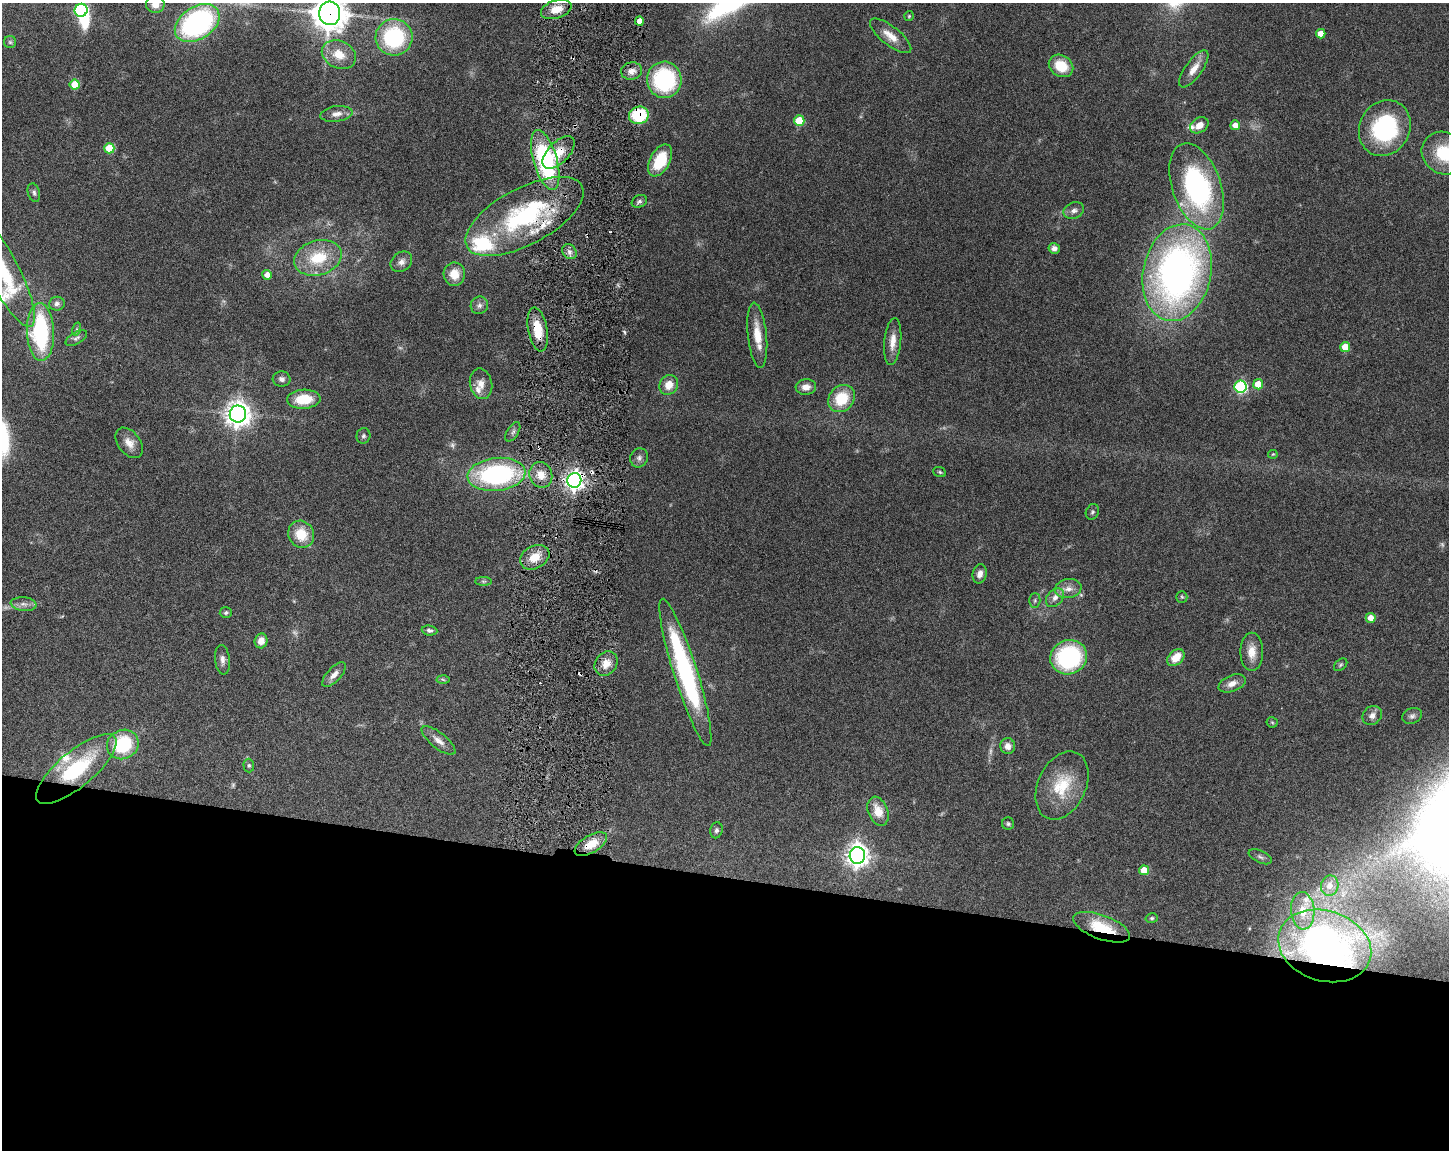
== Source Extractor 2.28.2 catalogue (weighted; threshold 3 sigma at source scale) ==
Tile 11 of 3 x 4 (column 2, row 4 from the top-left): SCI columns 1667-3113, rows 2-1149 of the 4668 x 4598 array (HDU 1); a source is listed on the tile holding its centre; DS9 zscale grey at full resolution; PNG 1451 x 1152 px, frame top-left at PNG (2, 3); each listed source drawn as its Kron ellipse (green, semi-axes under 4 px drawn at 4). Shown black and unused: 24% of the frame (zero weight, under 3 of 6 exposures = <1% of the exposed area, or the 3 px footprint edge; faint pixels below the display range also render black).
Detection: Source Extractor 2.28.2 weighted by HDU 2 'WHT'; one run over the whole footprint, this tile lists its part. Background 0.105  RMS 0.0046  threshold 0.0189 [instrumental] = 3 sigma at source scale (4.09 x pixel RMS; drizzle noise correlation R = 1.36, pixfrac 0.8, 0.05/0.05 arcsec/px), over >= 5 px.
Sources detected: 133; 6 too faint to see at this stretch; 3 inside a brighter object's white glare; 4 cosmic-ray / hot-pixel residue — neither listed nor drawn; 7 inside a brighter listed object's ellipse — not listed separately; the other 113 listed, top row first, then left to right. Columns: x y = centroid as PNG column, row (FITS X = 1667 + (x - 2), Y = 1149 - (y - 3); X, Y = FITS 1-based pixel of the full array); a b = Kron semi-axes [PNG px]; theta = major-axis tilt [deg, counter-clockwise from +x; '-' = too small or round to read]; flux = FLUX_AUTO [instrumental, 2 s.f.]
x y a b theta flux
155 4 9 9 - 4.6
556 9 16 9 18 6
81 10 6 6 - 73
330 13 11 10 - 680
909 16 5 5 - 0.54
639 21 4 4 - 3.4
197 23 24 16 33 91
1321 34 5 4 - 4.6
891 36 25 9 -38 5.9
394 37 18 18 - 39
10 42 6 6 - 0.85
339 55 18 13 -25 8.1
1061 66 13 10 -33 11
1194 69 22 8 54 4.7
631 71 11 8 9 2.8
664 80 18 17 - 45
75 85 5 5 - 11
336 114 16 7 8 3.1
639 115 10 8 16 23
799 121 5 5 - 13
1199 125 10 7 33 3.8
1235 125 5 5 - 3.7
1385 128 29 25 61 47
109 148 5 5 - 16
559 152 20 10 45 7.8
1444 153 23 21 -29 19
545 160 31 12 -74 61
660 160 17 10 62 15
1197 186 45 24 -71 79
34 193 9 6 -73 1.1
639 201 8 6 27 1.1
1074 211 10 8 22 2.2
524 216 65 28 28 64
1054 248 5 5 - 1.8
569 252 8 6 -49 1.8
318 258 24 17 17 18
401 262 12 9 39 2.4
3 271 62 16 -63 28
1177 273 49 34 78 210
454 274 11 11 - 6.5
267 275 5 5 - 2.8
57 304 8 7 - 1.4
479 305 9 8 - 1.9
77 329 7 4 72 0.64
538 330 22 9 -79 11
40 332 29 13 -88 47
757 335 33 9 -84 8.6
76 338 12 6 31 1.3
893 342 23 8 84 4.9
1345 347 5 5 - 8.7
282 379 9 7 -6 1.7
481 384 15 11 -78 4.1
1258 384 5 5 - 7.1
669 385 10 9 - 5.4
806 387 10 8 5 3.4
1241 387 6 6 - 57
304 399 17 9 4 12
841 399 14 12 48 15
238 414 8 8 - 450
513 432 11 5 58 1.3
363 436 8 7 - 1
129 443 17 11 -52 4.5
1273 454 4 4 - 0.46
639 458 10 8 66 1.8
940 472 6 5 - 0.69
496 474 29 16 6 73
541 475 13 11 -69 5.4
574 480 7 7 - 230
1092 512 8 6 64 0.95
301 534 14 12 -57 11
535 557 15 11 28 7
980 574 10 7 77 2.6
483 581 8 4 0 0.88
1068 589 13 9 10 3.5
1182 597 6 5 - 0.69
1055 598 11 7 48 2.7
1035 601 7 5 89 0.87
24 604 13 6 -6 2.2
226 613 6 5 - 0.83
1371 618 5 5 - 4.5
430 630 8 5 -5 1.2
261 641 7 6 - 3.6
1252 652 19 11 -90 5.6
1069 657 18 17 - 49
1176 658 10 7 44 7.4
222 660 15 7 -84 2.2
606 664 13 10 53 4.9
1341 665 8 5 41 0.8
685 672 77 12 -72 70
334 675 15 7 47 3.2
443 679 6 4 -4 0.73
1232 683 14 8 22 3.3
1372 715 10 9 - 2.6
1412 716 10 7 24 1.6
1272 722 5 5 - 0.65
439 741 21 7 -39 3.6
123 744 16 14 28 27
1008 746 8 7 - 3
249 765 7 5 -88 0.82
76 769 50 18 40 37
1062 785 36 24 65 18
878 811 15 10 -68 6.6
1008 824 6 6 - 0.89
716 830 8 6 77 1.2
591 844 18 8 31 7.3
857 855 8 7 - 340
1260 857 12 6 -26 1.4
1144 870 5 5 - 6.8
1330 886 10 8 79 4
1303 911 19 11 -86 7.4
1152 918 6 4 14 0.72
1102 927 30 12 -20 16
1325 946 47 35 -17 180
Overlapping masked pixels (flux is a lower limit): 9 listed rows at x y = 330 13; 639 115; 559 152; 524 216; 538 330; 574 480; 591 844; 1102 927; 1325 946
Isophote crosses this tile's border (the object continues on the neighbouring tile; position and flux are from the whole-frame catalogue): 5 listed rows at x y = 155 4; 81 10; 330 13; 1444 153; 3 271